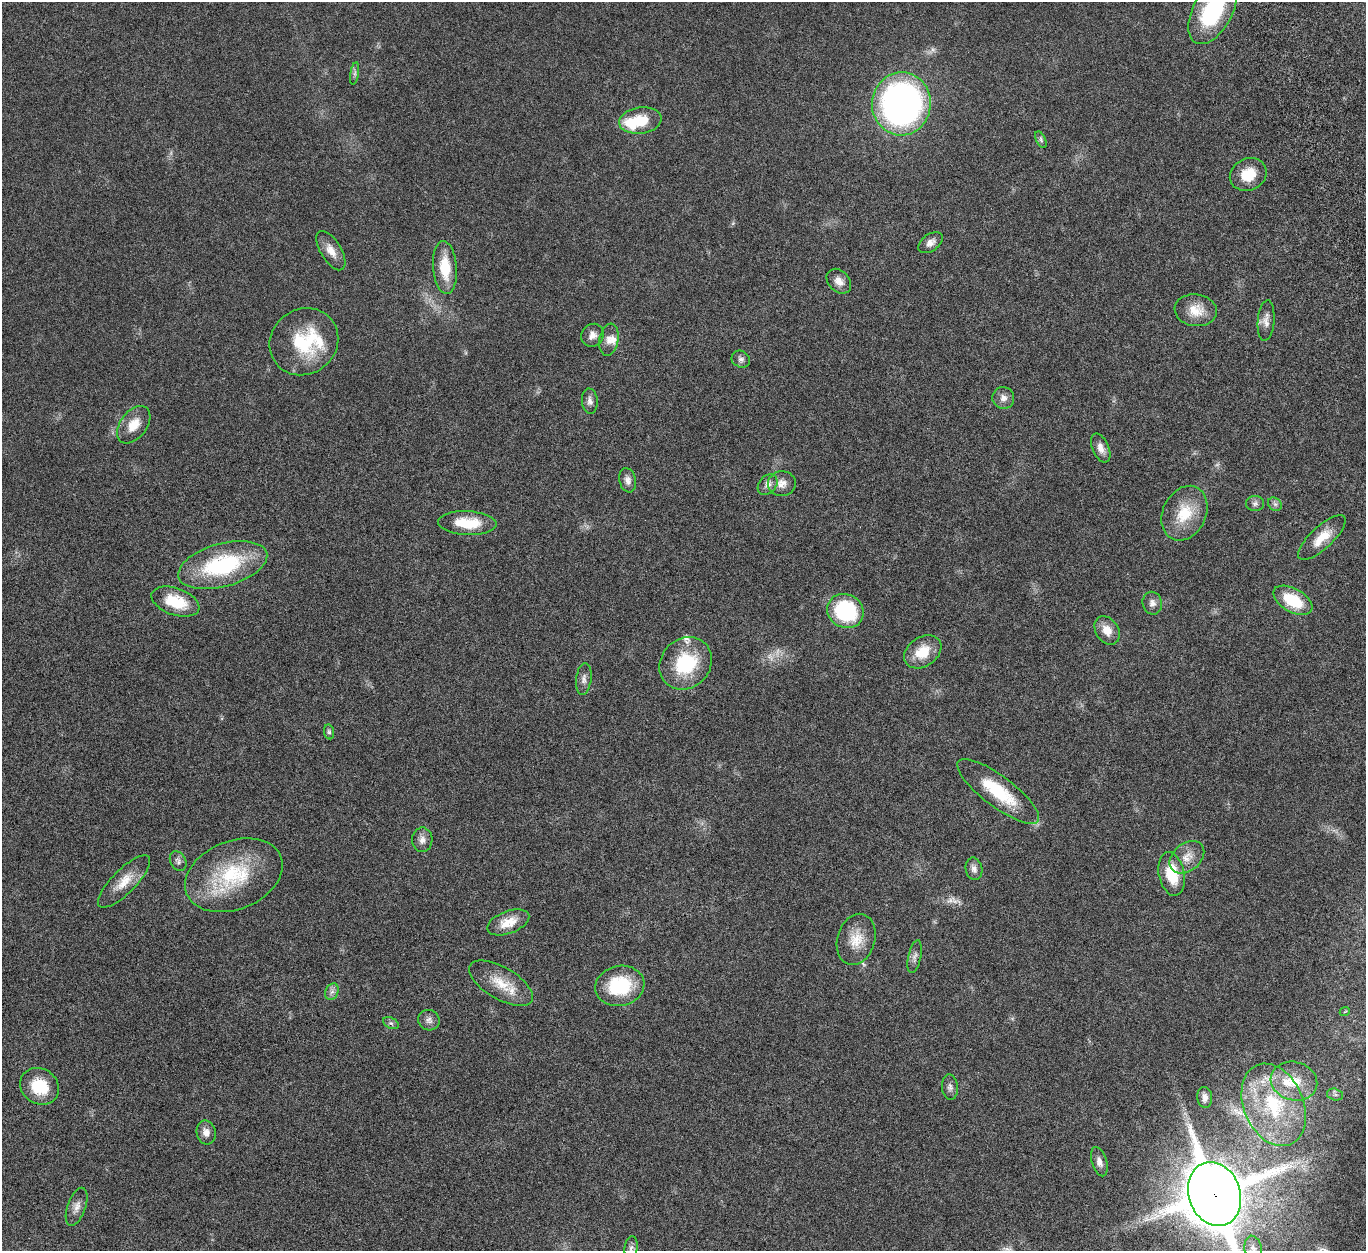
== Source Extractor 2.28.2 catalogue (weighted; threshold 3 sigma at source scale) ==
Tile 10 of 4 x 4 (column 2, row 3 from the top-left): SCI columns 1475-2838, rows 1580-2828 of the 5676 x 5537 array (HDU 1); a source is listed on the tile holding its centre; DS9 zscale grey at full resolution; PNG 1368 x 1253 px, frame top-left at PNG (2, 2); each listed source drawn as its Kron ellipse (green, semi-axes under 4 px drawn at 4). Shown black and unused: <1% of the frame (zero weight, under 5 of 10 exposures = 6% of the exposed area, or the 3 px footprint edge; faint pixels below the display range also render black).
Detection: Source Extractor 2.28.2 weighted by HDU 2 'WHT'; one run over the whole footprint, this tile lists its part. Background 0.0277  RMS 0.0018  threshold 0.00725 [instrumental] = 3 sigma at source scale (4.09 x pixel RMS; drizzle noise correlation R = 1.36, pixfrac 0.8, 0.05/0.05 arcsec/px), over >= 5 px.
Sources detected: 75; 3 too faint to see at this stretch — neither listed nor drawn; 5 inside a brighter listed object's ellipse — not listed separately; the other 67 listed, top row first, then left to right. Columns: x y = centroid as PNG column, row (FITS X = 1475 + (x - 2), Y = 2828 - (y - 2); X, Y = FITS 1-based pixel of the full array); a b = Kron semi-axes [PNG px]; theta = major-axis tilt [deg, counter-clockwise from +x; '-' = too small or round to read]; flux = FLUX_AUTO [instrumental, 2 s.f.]
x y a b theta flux
1213 11 36 19 62 14
355 73 11 4 81 0.49
901 104 31 29 86 67
640 121 21 13 8 4.7
1041 140 9 5 -64 0.37
1248 174 19 16 24 3.5
931 243 14 8 35 1
331 251 22 10 -59 1.8
445 268 27 12 -86 4.8
839 281 14 10 -46 1.4
1196 310 21 16 -8 2.8
1266 320 20 8 85 1.2
592 335 12 10 48 1.1
609 340 16 9 79 1.3
304 342 35 32 38 9.8
741 359 9 8 - 0.61
1003 398 11 11 - 1
590 401 13 8 -85 0.76
134 425 21 13 53 2.6
1101 448 15 8 -66 1.2
628 480 12 8 -78 0.89
782 484 14 12 7 1.5
768 485 11 8 51 0.91
1255 503 9 7 4 0.54
1275 504 7 6 - 0.48
1184 513 28 21 64 5.4
467 523 29 12 -2 4.9
1322 538 30 11 43 3.2
223 565 46 21 15 17
1293 600 21 11 -30 6.4
175 602 25 13 -19 5.5
1152 603 11 9 -77 0.9
845 611 19 16 -29 15
1107 630 15 11 -56 1.9
923 652 20 14 35 3.9
686 663 28 24 44 9.9
584 679 16 7 83 0.84
329 732 7 5 -80 0.35
998 791 50 15 -37 8.1
422 840 12 10 89 1
1187 857 19 14 40 2.1
178 861 10 7 -62 0.56
974 869 11 8 -78 0.78
1172 874 22 13 -78 5
234 875 51 34 22 13
124 882 35 12 45 3
508 922 22 11 20 2.6
856 939 26 19 74 3.5
915 957 17 6 78 0.74
501 983 35 16 -30 4.2
620 986 24 20 13 9.4
332 992 8 6 67 0.64
1345 1011 5 3 - 0.15
429 1020 11 10 - 0.77
391 1023 8 5 -25 0.42
1294 1081 23 19 -17 4.5
40 1086 20 17 -34 5.3
950 1087 12 8 -86 0.68
1335 1094 8 5 -14 0.44
1205 1097 10 7 -82 0.73
1274 1105 43 30 -67 14
206 1132 12 9 -75 1.1
1099 1162 15 7 -73 0.91
1215 1194 33 26 -71 680
77 1207 20 9 70 1.2
631 1248 12 6 84 0.57
1253 1249 13 8 -78 0.86
Overlapping masked pixels (flux is a lower limit): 1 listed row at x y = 1215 1194
Isophote crosses this tile's border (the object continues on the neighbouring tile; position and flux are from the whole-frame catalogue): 4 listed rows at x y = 1213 11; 1215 1194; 631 1248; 1253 1249